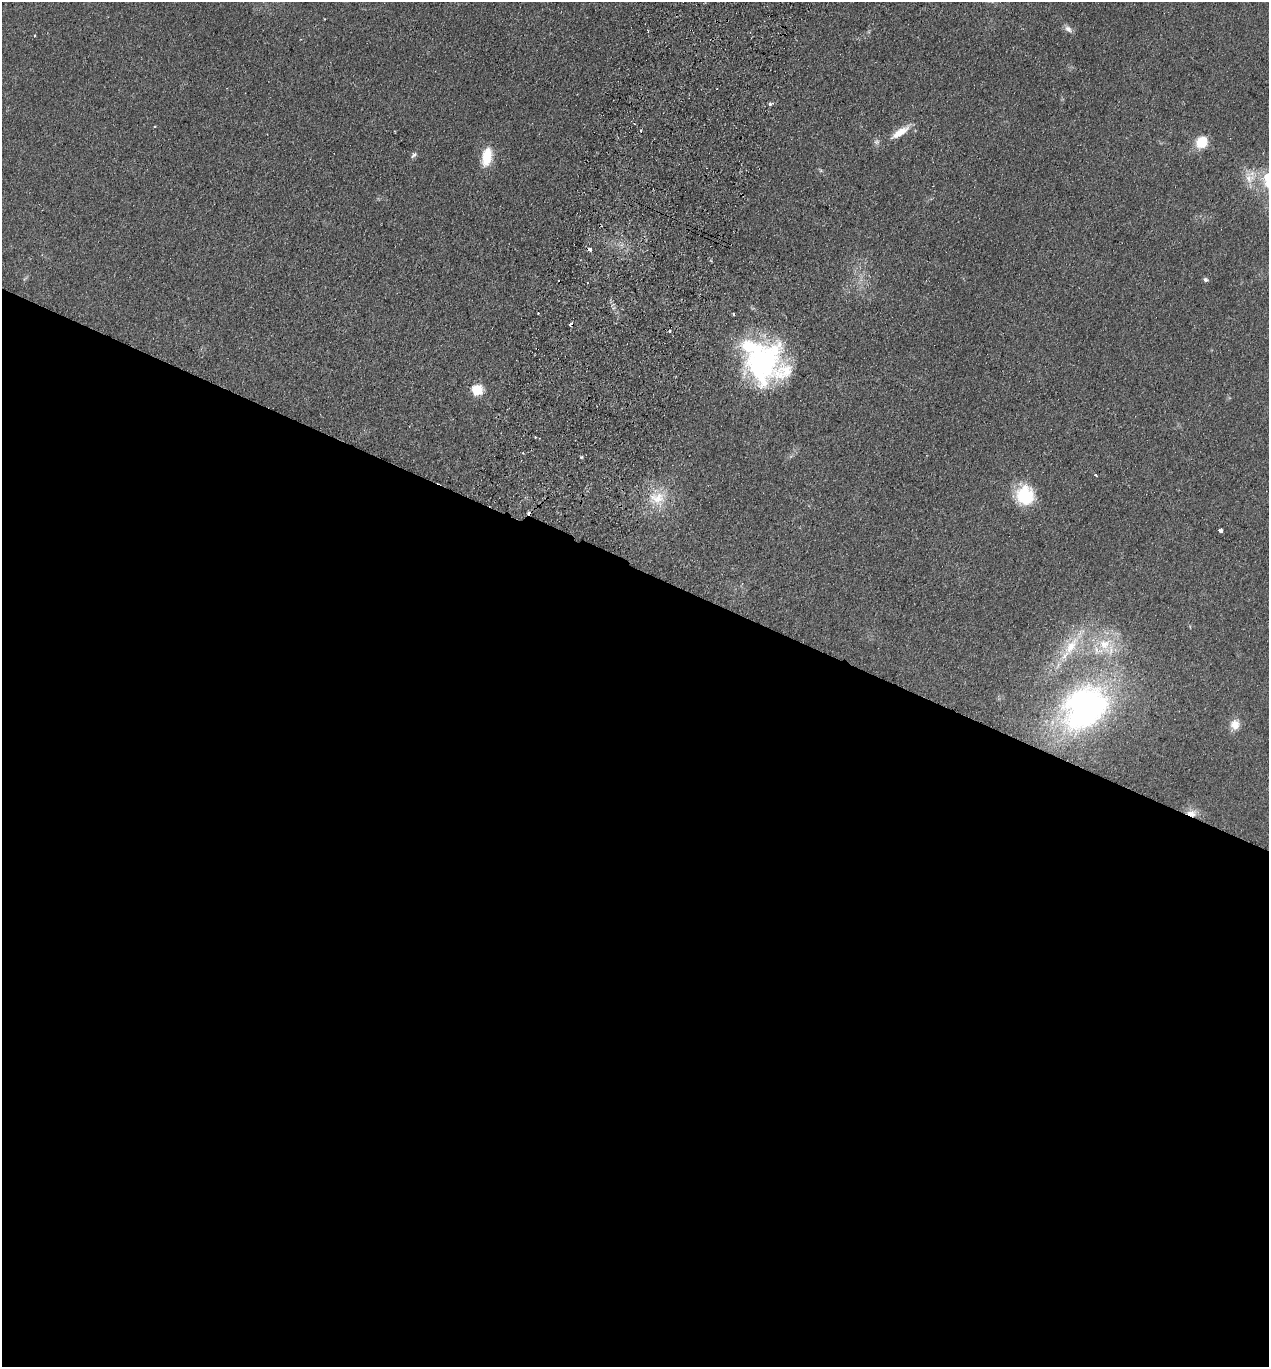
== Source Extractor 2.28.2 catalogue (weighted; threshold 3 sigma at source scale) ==
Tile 14 of 4 x 4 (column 2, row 4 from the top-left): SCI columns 1592-2858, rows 25-1389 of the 5586 x 5508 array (HDU 1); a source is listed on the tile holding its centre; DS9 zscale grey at full resolution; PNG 1271 x 1369 px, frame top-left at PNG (2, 2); no overlay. Shown black and unused: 58% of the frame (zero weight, under 2 of 3 exposures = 3% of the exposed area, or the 3 px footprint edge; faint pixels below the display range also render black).
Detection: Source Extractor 2.28.2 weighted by HDU 2 'WHT'; one run over the whole footprint, this tile lists its part. Background 0.0768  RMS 0.0083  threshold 0.0373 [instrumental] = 3 sigma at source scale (4.5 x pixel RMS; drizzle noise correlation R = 1.50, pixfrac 1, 0.05/0.05 arcsec/px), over >= 5 px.
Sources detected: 34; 6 cosmic-ray / hot-pixel residue — not listed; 3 inside a brighter listed object's ellipse — not listed separately; the other 25 listed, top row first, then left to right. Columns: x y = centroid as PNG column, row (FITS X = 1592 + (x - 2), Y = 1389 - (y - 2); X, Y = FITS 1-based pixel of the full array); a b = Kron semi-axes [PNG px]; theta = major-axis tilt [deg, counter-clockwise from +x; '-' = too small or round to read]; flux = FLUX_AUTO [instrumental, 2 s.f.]
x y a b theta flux
1068 29 11 7 -39 3.6
34 35 3 2 - 0.67
770 104 3 3 - 3.7
900 132 26 8 32 13
877 142 8 7 - 2.4
1202 142 15 13 47 16
414 155 9 6 47 2.1
487 157 22 11 81 20
1249 178 17 14 -69 13
558 280 3 2 - 1.3
1206 280 5 4 - 2.3
733 314 3 3 - 1.5
669 331 4 3 - 1.2
762 362 48 35 63 140
477 390 6 6 - 56
581 457 3 3 - 1
1095 475 4 3 - 1.2
1025 495 24 21 -78 32
657 498 26 21 5 24
1220 531 4 3 - 12
1105 645 22 18 -63 25
1071 646 34 13 57 28
1085 708 52 39 43 240
1235 724 11 10 - 9.3
1192 813 15 9 -6 7.9
Overlapping masked pixels (flux is a lower limit): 1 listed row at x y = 1192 813